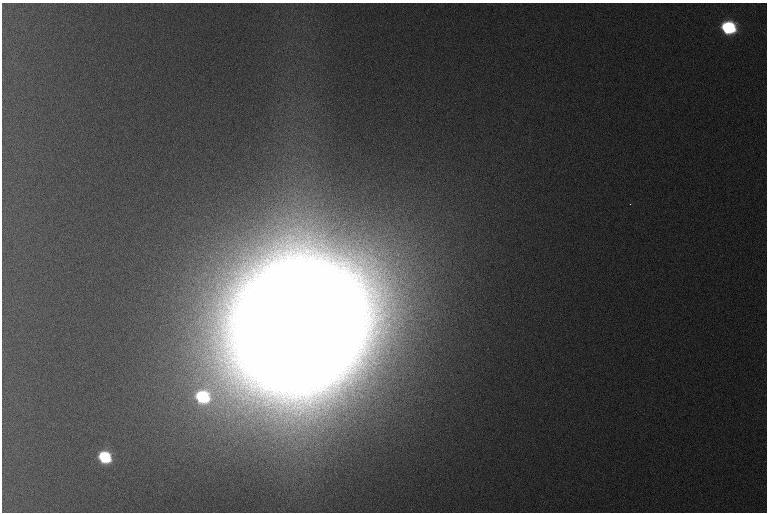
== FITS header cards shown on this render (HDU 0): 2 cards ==
NAXIS1  =                  765 /
NAXIS2  =                  510 /

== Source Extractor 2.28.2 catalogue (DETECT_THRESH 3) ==
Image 765 x 510 px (HDU 0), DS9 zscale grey, 1 PNG px = 1 image px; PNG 769 x 514 px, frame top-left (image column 1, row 510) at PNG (2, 3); no overlay
Background 1110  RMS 11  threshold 34.1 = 3 sigma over >= 5 px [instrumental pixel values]
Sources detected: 4; all 4 listed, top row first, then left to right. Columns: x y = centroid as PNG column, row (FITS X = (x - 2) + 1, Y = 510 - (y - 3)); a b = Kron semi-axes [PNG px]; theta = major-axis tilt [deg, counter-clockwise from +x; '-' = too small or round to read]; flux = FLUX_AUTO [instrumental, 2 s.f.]
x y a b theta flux
728 27 9 8 - 1.3e+05
630 204 3 2 - 8.0e+02
299 327 62 56 40 1.5e+08
105 457 8 7 - 1.0e+05